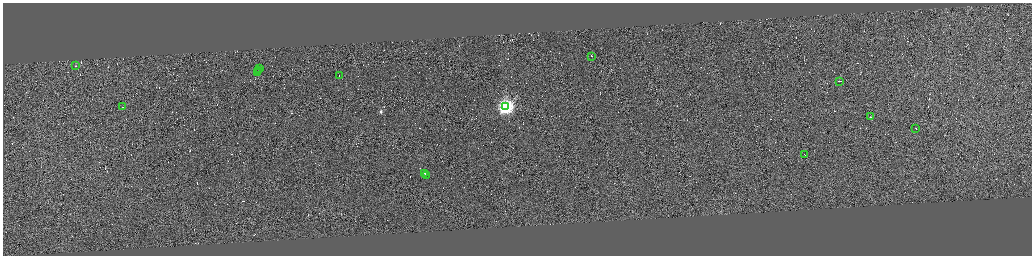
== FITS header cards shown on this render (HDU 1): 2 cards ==
NAXIS1  =                 4117
NAXIS2  =                 1014

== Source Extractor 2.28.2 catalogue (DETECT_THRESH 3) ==
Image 4117 x 1014 px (HDU 1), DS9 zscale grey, zoomed out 1/4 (1 PNG px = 4 x 4 image px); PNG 1034 x 258 px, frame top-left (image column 3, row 1011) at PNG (3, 3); each listed source drawn as its Kron ellipse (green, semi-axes under 4 px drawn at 4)
Background 0.293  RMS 3.9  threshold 11.6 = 3 sigma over >= 5 px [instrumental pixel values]
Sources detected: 463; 449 cannot appear on this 1/4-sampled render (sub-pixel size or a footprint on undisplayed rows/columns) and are neither listed nor drawn; the other 14 listed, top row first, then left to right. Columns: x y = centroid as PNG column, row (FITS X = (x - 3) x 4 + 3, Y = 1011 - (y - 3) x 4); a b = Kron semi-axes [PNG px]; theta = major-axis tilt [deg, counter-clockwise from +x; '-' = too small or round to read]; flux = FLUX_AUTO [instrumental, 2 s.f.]
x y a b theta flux
592 56 2 1 - 34000
76 66 2 1 - 12000
260 69 3 1 - 29000
258 71 2 1 - 19000
257 72 2 1 - 13000
339 75 2 1 - 16000
840 81 3 1 - 34000
123 107 3 1 - 27000
506 107 4 4 - 840000
870 117 2 2 - 3600
916 128 2 1 - 49000
804 154 2 1 - 12000
425 174 3 1 - 36000
426 175 2 1 - 24000
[449 sub-pixel or undisplayed-footprint detections neither listed nor drawn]